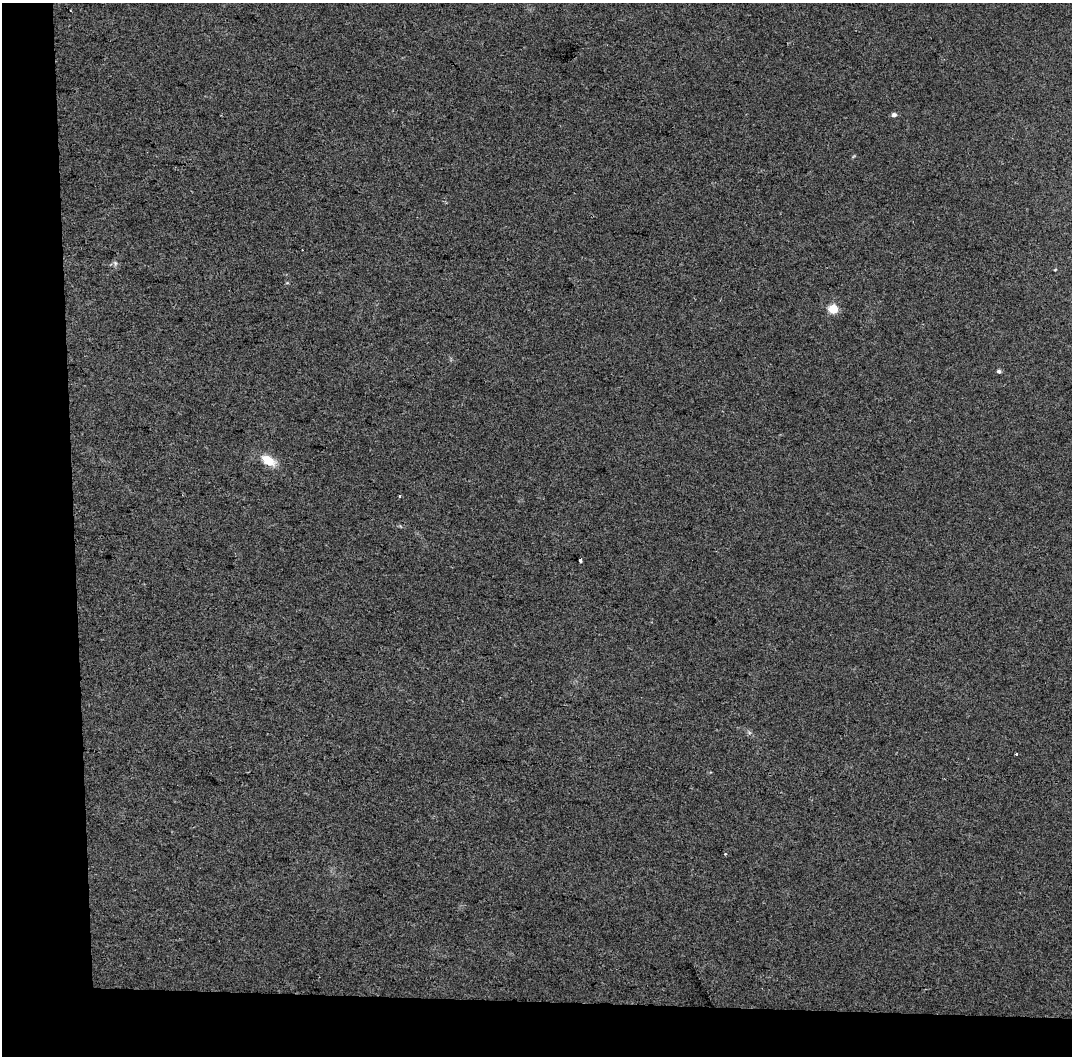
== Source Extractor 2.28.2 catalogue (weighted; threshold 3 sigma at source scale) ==
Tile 3 of 2 x 2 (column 1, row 2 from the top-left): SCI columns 44-1113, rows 1-1054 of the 2224 x 2109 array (HDU 1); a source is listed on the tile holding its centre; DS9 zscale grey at full resolution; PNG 1074 x 1058 px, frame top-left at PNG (2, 3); no overlay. Shown black and unused: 11% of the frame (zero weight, under 2 of 3 exposures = <1% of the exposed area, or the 3 px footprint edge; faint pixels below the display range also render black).
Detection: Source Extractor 2.28.2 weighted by HDU 2 'WHT'; one run over the whole footprint, this tile lists its part. Background 0.12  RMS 0.016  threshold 0.0705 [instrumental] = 3 sigma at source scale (4.5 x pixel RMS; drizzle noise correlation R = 1.50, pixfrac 1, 0.0396/0.0396 arcsec/px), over >= 5 px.
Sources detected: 10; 2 cosmic-ray / hot-pixel residue — not listed; the other 8 listed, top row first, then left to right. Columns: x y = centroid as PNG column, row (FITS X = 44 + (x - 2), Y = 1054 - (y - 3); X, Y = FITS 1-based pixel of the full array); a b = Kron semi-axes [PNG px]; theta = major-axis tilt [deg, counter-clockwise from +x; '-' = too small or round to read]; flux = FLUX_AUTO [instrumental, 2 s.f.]
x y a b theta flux
894 115 6 5 - 4.4
115 263 7 5 -47 3.5
833 309 5 5 - 74
999 371 5 4 - 3.8
268 460 19 10 -30 26
580 560 4 3 - 12
1016 754 3 3 - 3.1
725 854 4 3 - 1.7